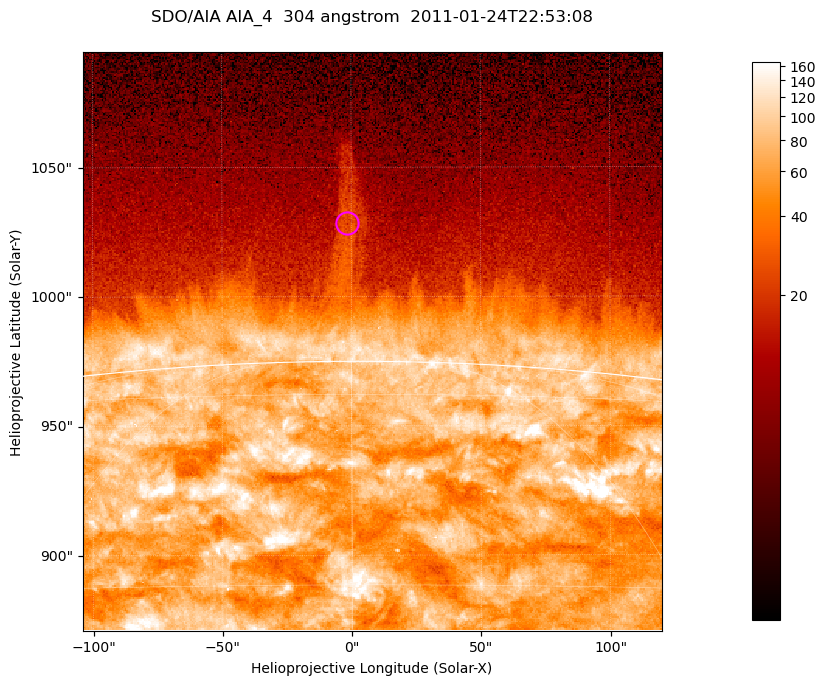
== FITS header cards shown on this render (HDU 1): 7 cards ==
TELESCOP= 'SDO/AIA '           / For AIA: SDO/AIA
INSTRUME= 'AIA_4   '           / For AIA: AIA_ATA1, AIA_ATA2, AIA_ATA3 or AIA_AT
WAVELNTH=                  304 / [angstrom] Wavelength
WAVEUNIT= 'angstrom'           / Wavelength unit: angstrom
DATE-OBS= '2011-01-24T22:53:08.124' / [ISO] Date when observation started; ISO 8
CTYPE1  = 'HPLN-TAN'           / CTYPE1; Typically HPLN
CTYPE2  = 'HPLT-TAN'           / CTYPE2; Typically HPLT

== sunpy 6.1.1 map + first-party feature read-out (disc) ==
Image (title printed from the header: SDO/AIA AIA_4  304 angstrom  2011-01-24T22:53:08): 373 x 373 px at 0.6 arcsec/px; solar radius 975 arcsec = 1625 px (partial field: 0.8% of the solar disc is inside the frame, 46% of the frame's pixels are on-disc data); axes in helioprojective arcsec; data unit not stated in the header (colour bar unlabelled)
Orientation: roll -0.132 deg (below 1 deg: not rotated)
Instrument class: DISC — disc imager (sunpy class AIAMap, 304 A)
Bright regions (active regions / flare kernels): reference = the on-disc median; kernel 3 px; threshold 5 sigma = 125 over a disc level ~71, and >= 1.15x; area >= 139 px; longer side >= 4 px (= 2.4 arcsec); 0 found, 0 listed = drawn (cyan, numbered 1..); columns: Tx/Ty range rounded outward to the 2 arcsec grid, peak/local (2 s.f.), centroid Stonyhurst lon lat
Off-limb structures (1.02-1.3 R_sun): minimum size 69 px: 4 found; the strongest spans PA ~0 deg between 1.03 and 1.09 R_sun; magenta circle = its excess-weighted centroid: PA ~0 deg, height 1.05 R_sun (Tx ~-2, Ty ~1028 arcsec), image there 1.9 x the reference